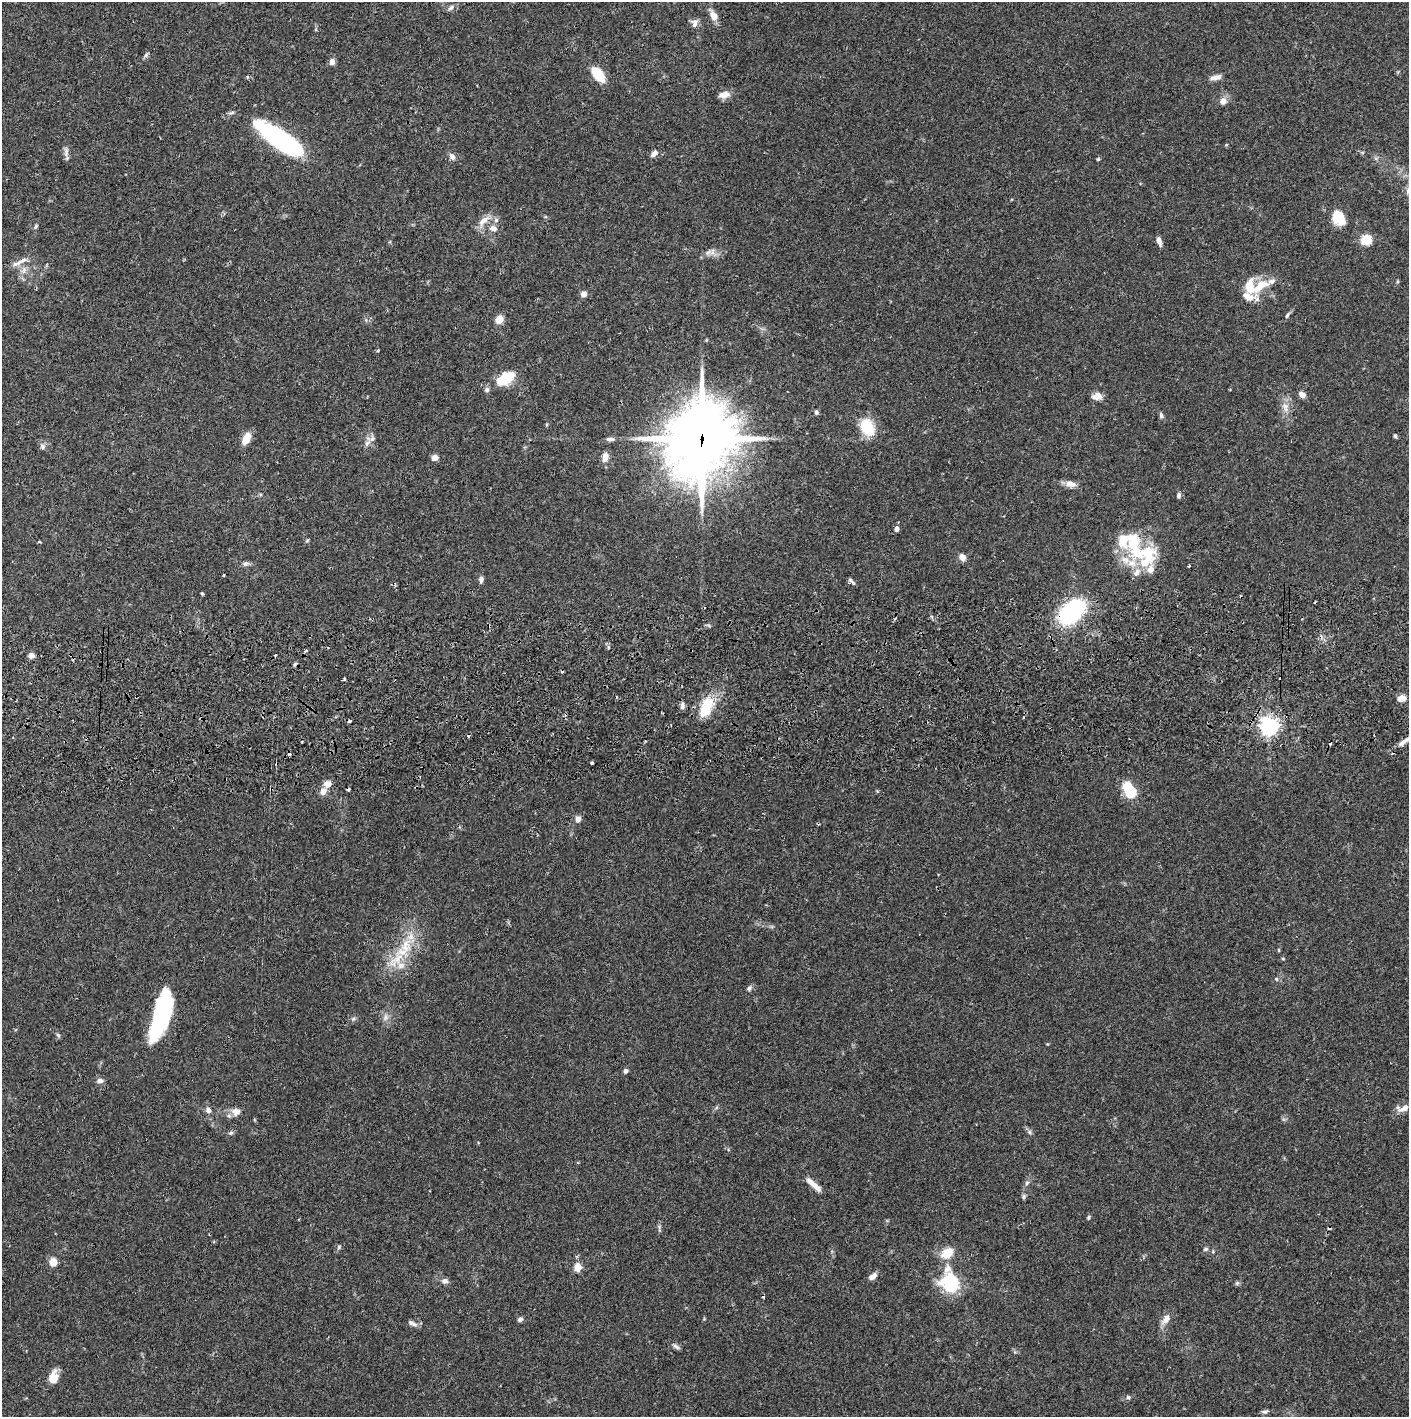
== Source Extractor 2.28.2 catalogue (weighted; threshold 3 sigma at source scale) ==
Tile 5 of 3 x 3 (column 2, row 2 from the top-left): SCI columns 1411-2817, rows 1472-2886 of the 4229 x 4359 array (HDU 1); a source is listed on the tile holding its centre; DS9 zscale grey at full resolution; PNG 1411 x 1419 px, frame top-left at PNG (2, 2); no overlay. Shown black and unused: <1% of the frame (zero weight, under 2 of 3 exposures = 3% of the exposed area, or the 3 px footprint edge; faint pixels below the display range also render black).
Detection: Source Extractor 2.28.2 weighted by HDU 2 'WHT'; one run over the whole footprint, this tile lists its part. Background 0.0679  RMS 0.0048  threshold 0.0217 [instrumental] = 3 sigma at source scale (4.5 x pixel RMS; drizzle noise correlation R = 1.50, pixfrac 1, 0.05/0.05 arcsec/px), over >= 5 px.
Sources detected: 147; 5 inside a brighter object's white glare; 15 cosmic-ray / hot-pixel residue — not listed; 14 inside a brighter listed object's ellipse — not listed separately; the other 113 listed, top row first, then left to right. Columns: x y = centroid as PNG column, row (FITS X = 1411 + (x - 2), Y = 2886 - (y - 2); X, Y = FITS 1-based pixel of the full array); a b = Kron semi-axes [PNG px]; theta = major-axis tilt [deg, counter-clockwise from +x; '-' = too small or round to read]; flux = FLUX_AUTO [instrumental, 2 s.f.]
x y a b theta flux
451 7 10 6 34 1.6
714 16 13 8 -64 4
695 23 10 8 88 2.5
146 55 9 4 54 0.97
332 62 5 4 - 4.2
598 75 16 9 -53 13
247 77 4 4 - 0.76
1215 77 15 6 14 2.6
724 95 14 8 10 4.1
1223 101 9 8 - 3.1
283 141 43 14 -35 91
1226 145 4 3 - 0.44
66 152 16 6 87 2.1
654 153 8 6 44 2.3
452 157 9 6 -50 1.9
1098 159 4 4 - 0.59
1339 218 15 12 -61 11
496 220 6 6 - 1.3
484 221 21 8 39 4.5
36 226 7 5 60 0.81
493 229 10 8 -22 2.8
1366 240 12 10 32 8.2
1159 241 10 5 -70 2.4
712 252 10 5 90 1.6
23 260 11 7 14 2.5
24 270 11 6 77 2.7
1260 286 28 12 46 10
584 294 6 5 - 3.4
1287 315 10 4 60 1
499 319 5 5 - 16
706 340 5 3 - 0.42
378 350 4 3 - 0.46
505 378 20 11 32 16
487 390 6 6 - 1.3
1302 395 7 5 -37 3.3
1097 396 11 8 11 3.6
1285 407 14 8 -74 3.6
816 412 6 5 - 1.1
1161 415 8 5 -68 1.1
868 428 18 12 -61 17
1395 436 5 4 - 0.74
246 438 10 6 64 8.3
701 438 29 24 72 2500
610 439 11 5 1 1.6
367 443 10 6 55 2.3
42 447 7 7 - 1.5
605 457 10 7 83 3.8
434 458 7 6 - 2.9
1070 484 14 9 -16 3.2
1179 495 7 5 82 1.3
896 529 5 5 - 2.3
307 540 5 4 - 0.58
39 542 4 3 - 0.61
1135 547 42 17 -71 23
962 557 7 6 - 3.7
246 564 9 6 17 1.4
1189 566 3 3 - 0.88
224 575 3 3 - 0.88
481 579 8 5 89 1.7
851 581 11 4 -43 1.2
202 594 4 3 - 0.61
1072 612 32 19 44 50
305 651 6 3 32 0.68
31 655 7 6 - 1.8
344 679 4 4 - 0.57
1402 698 8 6 3 4.5
682 706 8 5 87 1.8
706 707 30 13 68 14
1269 726 6 6 - 250
1405 741 28 6 32 5
302 742 2 2 - 0.49
591 763 3 3 - 1.8
327 784 10 8 17 3
877 791 4 4 - 0.48
323 792 9 7 45 3.2
1131 793 6 5 - 30
578 819 9 7 67 2
1279 950 5 3 - 0.46
1283 959 5 3 - 0.47
396 960 33 13 48 14
1276 979 5 3 - 0.63
749 988 7 6 - 1.2
159 1015 48 19 78 41
385 1017 10 6 67 1.9
353 1019 6 5 - 0.89
58 1035 7 5 -72 0.88
626 1071 6 5 - 1.2
100 1081 8 6 10 2.1
1404 1108 16 8 20 3.5
208 1110 7 6 - 1.9
236 1112 13 11 16 3.4
1030 1132 7 4 -88 0.89
231 1133 7 5 21 0.91
1027 1183 7 5 47 1
813 1184 25 6 -41 4.4
1024 1196 7 5 89 0.91
1088 1217 5 4 - 0.74
339 1247 6 5 - 0.81
1206 1249 7 5 17 0.89
53 1262 6 6 - 7.5
578 1267 5 5 - 14
947 1269 27 13 -75 9.3
873 1276 10 6 37 2.7
445 1281 7 6 - 2
1237 1283 6 5 - 0.79
949 1286 24 11 -23 17
520 1319 6 5 - 1.4
1166 1319 13 8 53 3.8
412 1323 13 5 -26 1.8
676 1347 11 5 -34 1.3
53 1377 15 10 70 5.9
1128 1397 5 5 - 0.89
1265 1412 9 5 9 1.2
Overlapping masked pixels (flux is a lower limit): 3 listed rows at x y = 701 438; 1072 612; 1405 741
Isophote crosses this tile's border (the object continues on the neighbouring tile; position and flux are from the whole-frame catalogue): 1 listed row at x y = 1405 741